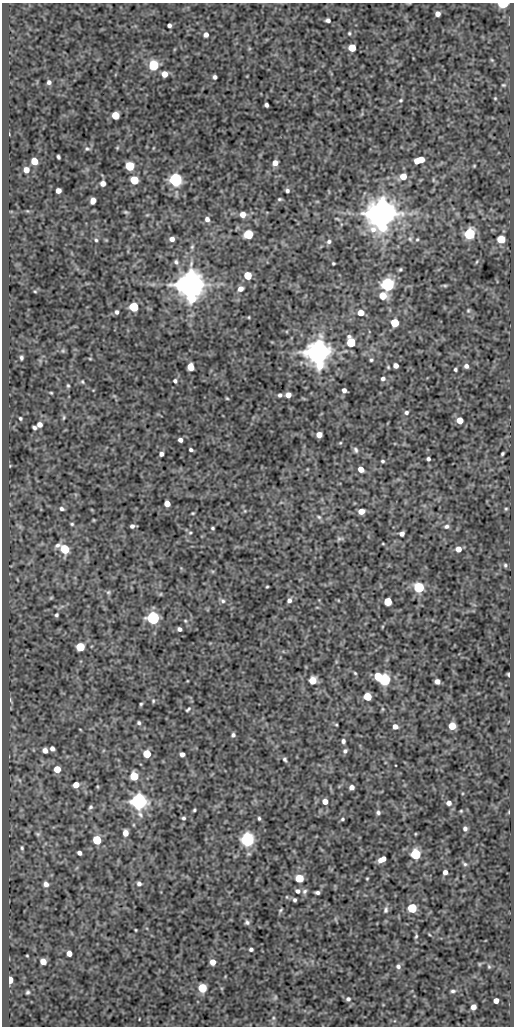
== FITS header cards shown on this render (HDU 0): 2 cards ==
NAXIS1  =                  512
NAXIS2  =                 1024

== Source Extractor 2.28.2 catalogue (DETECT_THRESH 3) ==
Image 512 x 1024 px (HDU 0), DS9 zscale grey, 1 PNG px = 1 image px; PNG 516 x 1028 px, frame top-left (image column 1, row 1024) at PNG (2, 3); no overlay
Background 73.1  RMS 0.59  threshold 1.77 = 3 sigma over >= 5 px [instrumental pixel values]
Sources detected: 222; all 222 listed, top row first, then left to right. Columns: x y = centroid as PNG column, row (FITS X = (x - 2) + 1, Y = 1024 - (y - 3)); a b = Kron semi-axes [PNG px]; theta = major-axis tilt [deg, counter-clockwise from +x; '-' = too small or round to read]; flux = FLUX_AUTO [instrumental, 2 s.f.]
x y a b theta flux
503 4 6 3 1 3400
437 14 5 4 - 200
328 20 5 4 - 100
169 25 4 4 - 110
349 33 5 3 - 50
206 35 5 5 - 170
352 48 5 5 - 890
492 60 5 4 - 42
153 65 5 5 - 4000
165 74 5 5 - 360
215 77 4 4 - 110
49 82 5 4 - 100
503 85 5 4 - 45
495 98 4 3 - 38
401 100 5 3 - 51
266 105 4 4 - 100
115 115 5 5 - 1000
117 148 5 4 - 40
153 148 5 3 - 31
87 149 7 6 - 80
58 157 4 3 - 67
421 160 7 5 17 550
34 161 5 5 - 730
417 161 4 3 - 270
275 163 5 5 - 320
130 166 6 5 - 1700
474 166 3 3 - 37
26 170 5 5 - 320
403 176 6 5 - 500
134 180 5 5 - 1400
175 180 6 6 - 10000
103 183 5 4 - 220
58 191 5 4 - 250
287 191 5 4 - 87
279 199 5 4 - 54
93 200 6 5 - 280
126 212 6 4 -20 56
382 213 8 8 - 110000
243 215 5 5 - 310
207 219 6 5 - 160
337 219 8 4 -26 54
248 234 5 5 - 2400
470 234 6 5 - 4200
172 239 6 5 - 190
410 239 6 6 - 80
417 239 5 4 - 46
501 239 5 5 - 1000
96 240 4 4 - 56
329 242 6 5 - 100
192 247 6 5 - 65
176 262 7 6 - 99
476 262 5 3 - 39
333 263 3 3 - 48
400 269 5 4 - 59
248 276 5 5 - 1100
153 284 7 4 19 74
191 284 8 7 - 95000
388 284 6 6 - 11000
445 285 7 4 -8 51
240 289 5 5 - 210
35 291 5 3 - 39
383 296 7 6 - 670
134 307 5 5 - 2400
468 310 6 4 69 49
117 312 5 4 - 93
361 313 5 5 - 500
249 317 4 3 - 32
395 323 5 5 - 1400
351 342 6 5 - 1900
63 351 6 5 - 61
319 352 8 7 - 64000
21 358 4 3 - 80
90 359 5 3 - 38
371 360 5 5 - 60
396 366 5 4 - 210
466 366 5 4 - 140
191 367 6 5 - 550
388 367 4 4 - 44
455 369 3 3 - 61
383 379 5 4 - 100
175 381 5 5 - 80
82 382 6 4 -68 53
68 386 5 3 - 53
344 390 4 4 - 130
51 393 3 3 - 39
280 395 5 4 - 88
288 395 5 5 - 290
227 398 4 3 - 40
406 412 5 5 - 88
64 417 6 4 83 52
20 418 4 3 - 54
460 420 5 5 - 480
39 424 5 5 - 200
34 427 4 4 - 89
319 435 5 5 - 290
180 440 4 4 - 140
340 443 5 3 - 37
191 450 4 3 - 83
356 450 8 5 -66 91
502 453 4 3 - 56
161 454 4 4 - 130
428 459 4 4 - 88
382 461 4 3 - 60
361 469 5 4 - 330
167 504 5 5 - 390
62 509 6 5 - 89
506 509 4 3 - 42
245 511 5 4 - 43
361 511 5 5 - 370
193 513 3 2 - 39
319 517 7 5 -29 76
94 520 3 2 - 33
72 524 5 4 - 50
132 526 4 4 - 110
446 526 7 5 9 98
212 528 4 3 - 49
190 533 5 4 - 49
402 534 5 4 - 150
340 539 10 5 11 93
383 544 5 3 - 33
58 545 9 6 26 130
65 549 6 5 - 1900
458 549 5 5 - 300
505 565 5 4 - 55
267 587 3 2 - 37
419 587 6 5 - 3600
108 592 6 5 - 69
161 594 5 3 - 31
289 600 6 5 - 130
223 601 7 6 - 99
388 601 5 5 - 1100
56 615 4 4 - 64
153 618 6 5 - 9600
185 621 5 4 - 44
179 629 4 4 - 120
80 647 5 5 - 1800
355 673 4 3 - 43
509 675 4 3 - 74
378 676 5 5 - 940
313 680 5 5 - 800
385 680 6 5 - 6300
437 681 5 4 - 190
367 697 5 5 - 1100
11 700 7 4 -80 59
153 701 6 4 -72 55
141 704 4 3 - 49
188 709 6 3 43 61
382 709 6 4 -90 44
139 723 5 4 - 68
336 725 3 3 - 39
452 726 5 5 - 910
395 727 5 5 - 220
233 735 5 4 - 84
343 741 5 4 - 100
52 748 4 4 - 140
45 750 5 4 - 210
345 751 6 6 - 97
147 754 5 5 - 1100
182 754 4 4 - 160
285 759 6 4 -67 76
57 769 5 5 - 650
134 776 6 5 - 1400
19 780 6 4 -70 64
76 785 5 5 - 400
98 787 5 3 - 35
351 787 5 4 - 190
139 801 6 6 - 23000
325 802 5 5 - 270
449 803 5 5 - 170
90 807 6 4 39 68
194 810 3 3 - 47
461 811 4 3 - 40
378 812 5 5 - 89
509 812 4 3 - 31
183 818 4 3 - 67
259 818 4 3 - 57
342 819 5 4 - 61
134 825 5 3 - 36
465 828 5 5 - 110
125 833 5 4 - 320
38 834 7 5 -15 71
97 840 5 5 - 1900
247 840 6 6 - 12000
22 848 6 4 -81 67
79 853 4 4 - 120
416 854 6 5 - 3600
382 859 7 4 27 320
465 864 7 5 -18 72
445 872 4 4 - 170
299 878 5 5 - 1400
367 878 3 2 - 37
46 884 6 6 - 190
139 884 5 5 - 100
298 891 6 5 - 120
304 891 7 6 - 98
317 892 5 3 - 100
287 897 5 3 - 34
294 900 4 3 - 78
412 908 5 5 - 2900
280 910 5 3 - 52
386 910 9 6 79 110
247 922 6 5 - 94
136 930 3 2 - 32
429 934 5 3 - 33
416 936 7 4 73 65
251 949 4 4 - 93
69 953 5 4 - 280
27 956 3 2 - 31
43 961 5 5 - 390
213 962 5 5 - 350
479 964 6 4 89 36
398 966 6 6 - 120
489 966 6 4 -69 51
10 980 5 4 - 820
202 988 5 5 - 1800
453 991 6 4 6 79
28 992 4 3 - 60
275 997 6 4 61 60
348 999 6 6 - 99
496 1001 4 4 - 230
473 1007 5 4 - 250
273 1018 6 4 -90 62
At the frame edge (FLAGS 8, measured only in part): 1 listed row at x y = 503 4